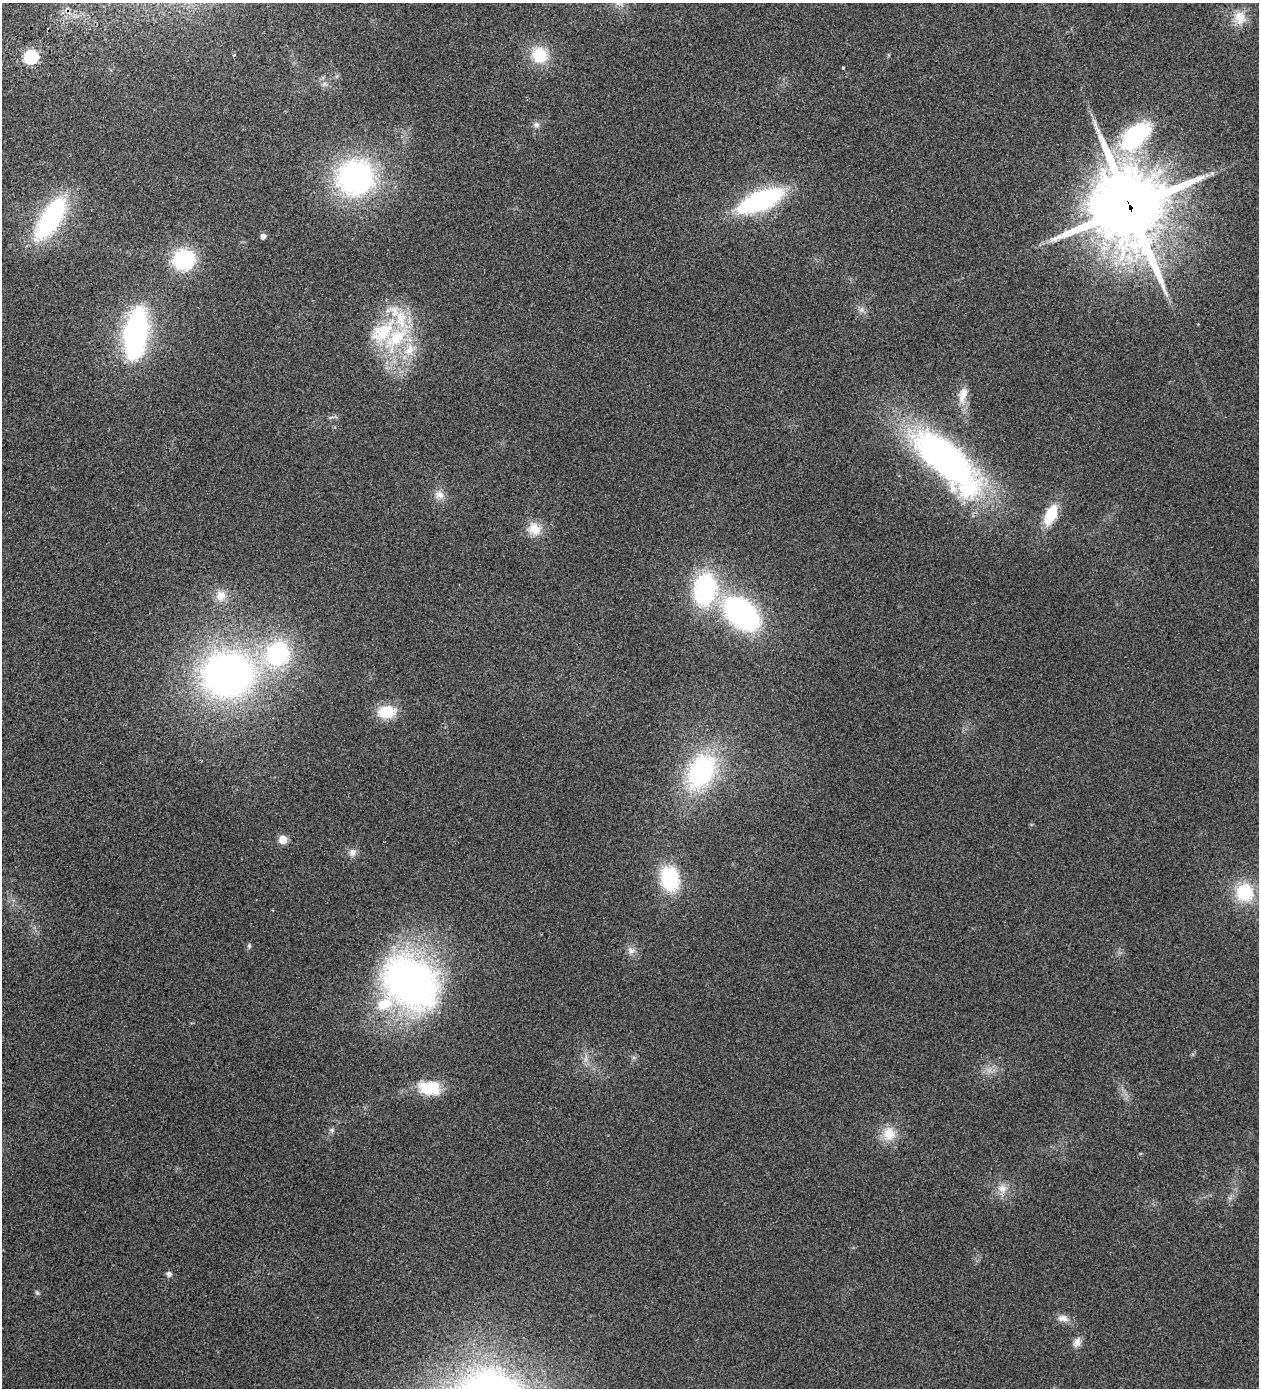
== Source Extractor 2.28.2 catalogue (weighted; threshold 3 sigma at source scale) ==
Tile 11 of 4 x 4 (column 3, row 3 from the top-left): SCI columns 2976-4232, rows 1528-2913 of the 5825 x 5828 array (HDU 1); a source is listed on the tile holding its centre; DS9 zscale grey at full resolution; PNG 1261 x 1390 px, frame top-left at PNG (2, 3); no overlay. Shown black and unused: <1% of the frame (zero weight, under 2 of 3 exposures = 10% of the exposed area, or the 3 px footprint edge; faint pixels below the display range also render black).
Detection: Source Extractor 2.28.2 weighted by HDU 2 'WHT'; one run over the whole footprint, this tile lists its part. Background 0.127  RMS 0.018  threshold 0.0796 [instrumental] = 3 sigma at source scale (4.5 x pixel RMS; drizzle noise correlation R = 1.50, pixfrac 1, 0.05/0.05 arcsec/px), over >= 5 px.
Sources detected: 50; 1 too faint to see at this stretch — not listed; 5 inside a brighter listed object's ellipse — not listed separately; the other 44 listed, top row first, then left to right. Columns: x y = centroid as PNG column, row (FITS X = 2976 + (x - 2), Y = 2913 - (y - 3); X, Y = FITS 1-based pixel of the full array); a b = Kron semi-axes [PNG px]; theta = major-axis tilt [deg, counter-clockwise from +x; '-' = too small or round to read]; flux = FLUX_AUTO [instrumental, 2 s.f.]
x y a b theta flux
1240 18 19 15 -78 26
234 55 4 3 - 1.8
540 55 21 19 -47 50
31 57 6 6 - 280
843 68 3 3 - 3.1
536 125 8 7 - 5.7
1135 136 45 25 42 170
355 177 37 35 23 340
760 201 36 14 23 290
1129 207 27 24 -71 15000
51 218 49 20 58 210
263 236 5 5 - 8.1
184 260 20 19 - 120
394 311 23 15 -41 39
136 333 42 18 82 370
396 338 44 19 41 100
963 395 25 11 79 21
944 458 86 35 -42 580
439 495 12 11 - 13
1051 515 15 8 65 73
534 529 17 15 -22 27
705 589 35 23 81 210
221 596 15 14 - 20
742 614 31 19 -41 420
277 654 32 28 48 190
227 674 53 46 7 720
387 712 22 15 6 42
701 772 41 26 61 230
283 840 5 5 - 45
352 853 11 9 51 9
670 879 23 16 -80 120
1244 892 22 21 - 70
249 946 6 5 - 3
631 951 11 9 -48 9.2
411 982 57 45 -47 700
586 1059 7 4 71 4.7
429 1088 26 16 -7 54
332 1130 7 6 - 3.6
889 1134 20 17 -77 31
1002 1188 12 10 -52 15
169 1274 7 7 - 4.8
37 1293 6 4 -43 2.4
1063 1318 16 9 -9 12
1077 1343 14 9 66 9.6
Overlapping masked pixels (flux is a lower limit): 1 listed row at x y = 1129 207